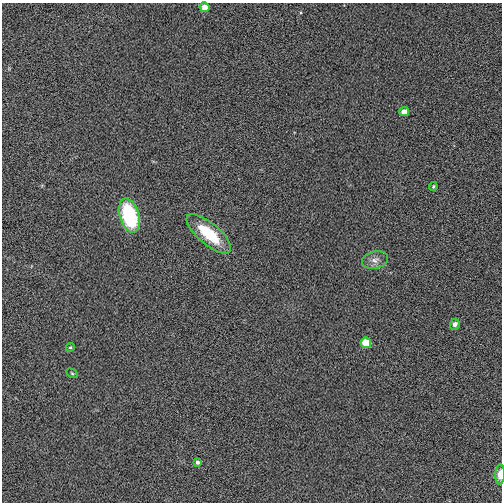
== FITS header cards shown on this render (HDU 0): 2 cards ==
NAXIS1  =                  500
NAXIS2  =                  500

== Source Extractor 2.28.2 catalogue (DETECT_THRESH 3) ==
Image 500 x 500 px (HDU 0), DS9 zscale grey, 1 PNG px = 1 image px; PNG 504 x 504 px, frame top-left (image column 1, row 500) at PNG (2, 3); each listed source drawn as its Kron ellipse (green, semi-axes under 4 px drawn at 4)
Background 0.00722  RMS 0.11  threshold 0.324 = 3 sigma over >= 5 px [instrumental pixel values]
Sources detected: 12; all 12 listed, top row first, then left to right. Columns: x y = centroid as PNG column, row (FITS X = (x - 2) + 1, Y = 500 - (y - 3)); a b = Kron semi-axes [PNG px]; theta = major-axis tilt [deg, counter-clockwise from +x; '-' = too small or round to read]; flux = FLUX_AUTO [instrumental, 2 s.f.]
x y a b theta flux
205 7 5 5 - 66
404 112 5 4 - 65
433 186 4 3 - 10
129 216 17 9 -73 610
209 234 27 10 -40 320
375 260 13 8 13 47
455 324 5 5 - 36
366 343 5 5 - 160
70 347 4 4 - 10
72 373 6 4 -30 9.7
198 462 4 4 - 20
500 474 10 5 88 62
At the frame edge (FLAGS 8, measured only in part): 1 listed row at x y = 500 474